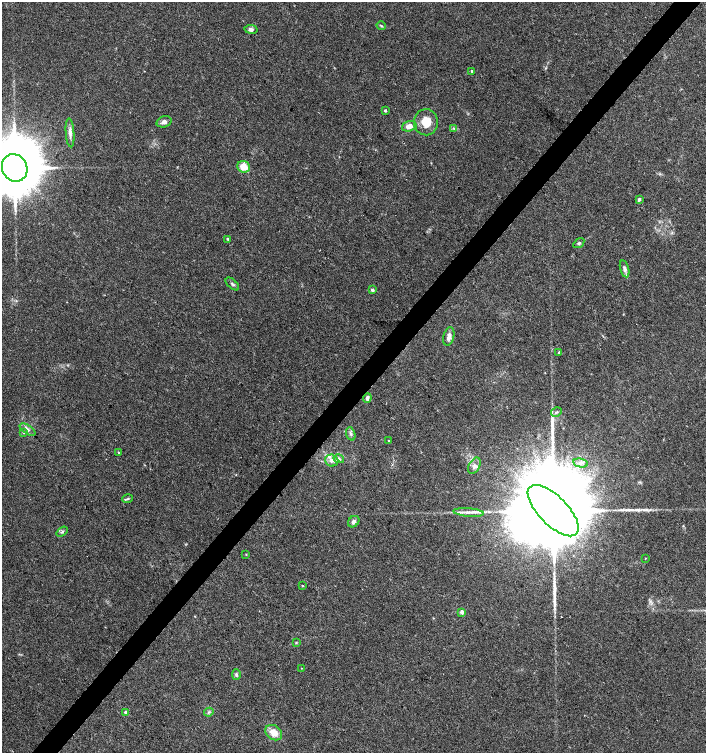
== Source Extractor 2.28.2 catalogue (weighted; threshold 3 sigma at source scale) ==
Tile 10 of 4 x 4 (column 2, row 3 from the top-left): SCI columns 1638-3044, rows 1504-3005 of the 6023 x 6017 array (HDU 1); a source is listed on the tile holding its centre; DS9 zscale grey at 2 x 2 block average (1 PNG px = mean of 2 x 2 image px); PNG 708 x 755 px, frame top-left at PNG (2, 2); each listed source drawn as its Kron ellipse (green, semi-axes under 4 px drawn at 4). Shown black and unused: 4% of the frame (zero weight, under 3 of 4 exposures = <1% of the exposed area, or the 3 px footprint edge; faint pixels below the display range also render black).
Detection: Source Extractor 2.28.2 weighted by HDU 2 'WHT'; one run over the whole footprint, this tile lists its part. Background 0.0327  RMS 0.0032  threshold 0.0145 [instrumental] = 3 sigma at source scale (4.5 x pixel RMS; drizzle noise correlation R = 1.50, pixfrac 1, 0.0396/0.0396 arcsec/px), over >= 5 px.
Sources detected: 50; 4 long thin detections or spike segments (spike, bleed or trail) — neither listed nor drawn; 1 inside a brighter listed object's ellipse — not listed separately; the other 45 listed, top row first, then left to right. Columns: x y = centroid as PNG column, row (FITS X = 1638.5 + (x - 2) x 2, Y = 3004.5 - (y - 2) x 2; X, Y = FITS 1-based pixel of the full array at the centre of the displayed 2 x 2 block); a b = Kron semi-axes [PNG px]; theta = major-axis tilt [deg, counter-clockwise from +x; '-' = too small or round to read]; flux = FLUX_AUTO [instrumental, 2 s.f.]
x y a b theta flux
381 26 5 2 - 0.8
251 29 7 4 -11 2
472 71 3 2 - 0.96
385 110 2 2 - 1.5
164 122 7 5 18 2.7
426 122 13 12 - 13
409 126 7 5 16 5.2
454 128 3 3 - 0.95
70 133 14 4 -86 3.7
244 167 6 5 - 13
15 168 14 12 -62 8300
639 199 4 3 - 1.4
227 239 3 2 - 0.73
579 243 6 4 35 1.5
625 269 9 4 -76 3.3
232 284 8 3 -43 1.4
372 290 3 2 - 2.9
449 337 9 5 77 3.8
559 352 3 3 - 0.87
367 398 5 3 - 2.8
556 412 5 3 - 1.3
28 430 9 3 -33 2.3
23 432 3 3 - 0.74
351 434 7 4 -72 2
389 441 2 2 - 0.42
118 452 3 2 - 0.64
339 459 5 4 - 1.6
332 461 7 6 - 3.5
580 463 7 4 -13 2.7
474 466 9 5 62 3.2
127 499 5 2 - 0.96
553 511 33 14 -45 38000
469 512 15 4 -5 4.2
354 522 6 5 - 2.5
62 532 6 2 36 1.1
246 554 3 2 - 0.49
645 558 2 2 - 0.43
302 586 3 2 - 0.52
462 612 2 2 - 8
296 642 4 3 - 0.6
301 668 2 2 - 0.27
236 674 5 4 - 1.5
126 712 2 2 - 4.2
209 712 5 3 - 1.2
274 733 9 6 -38 8.5
Isophote crosses this tile's border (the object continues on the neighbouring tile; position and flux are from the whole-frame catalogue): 1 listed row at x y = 15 168
Diffuse or blended objects may show on this block-average render without a row.